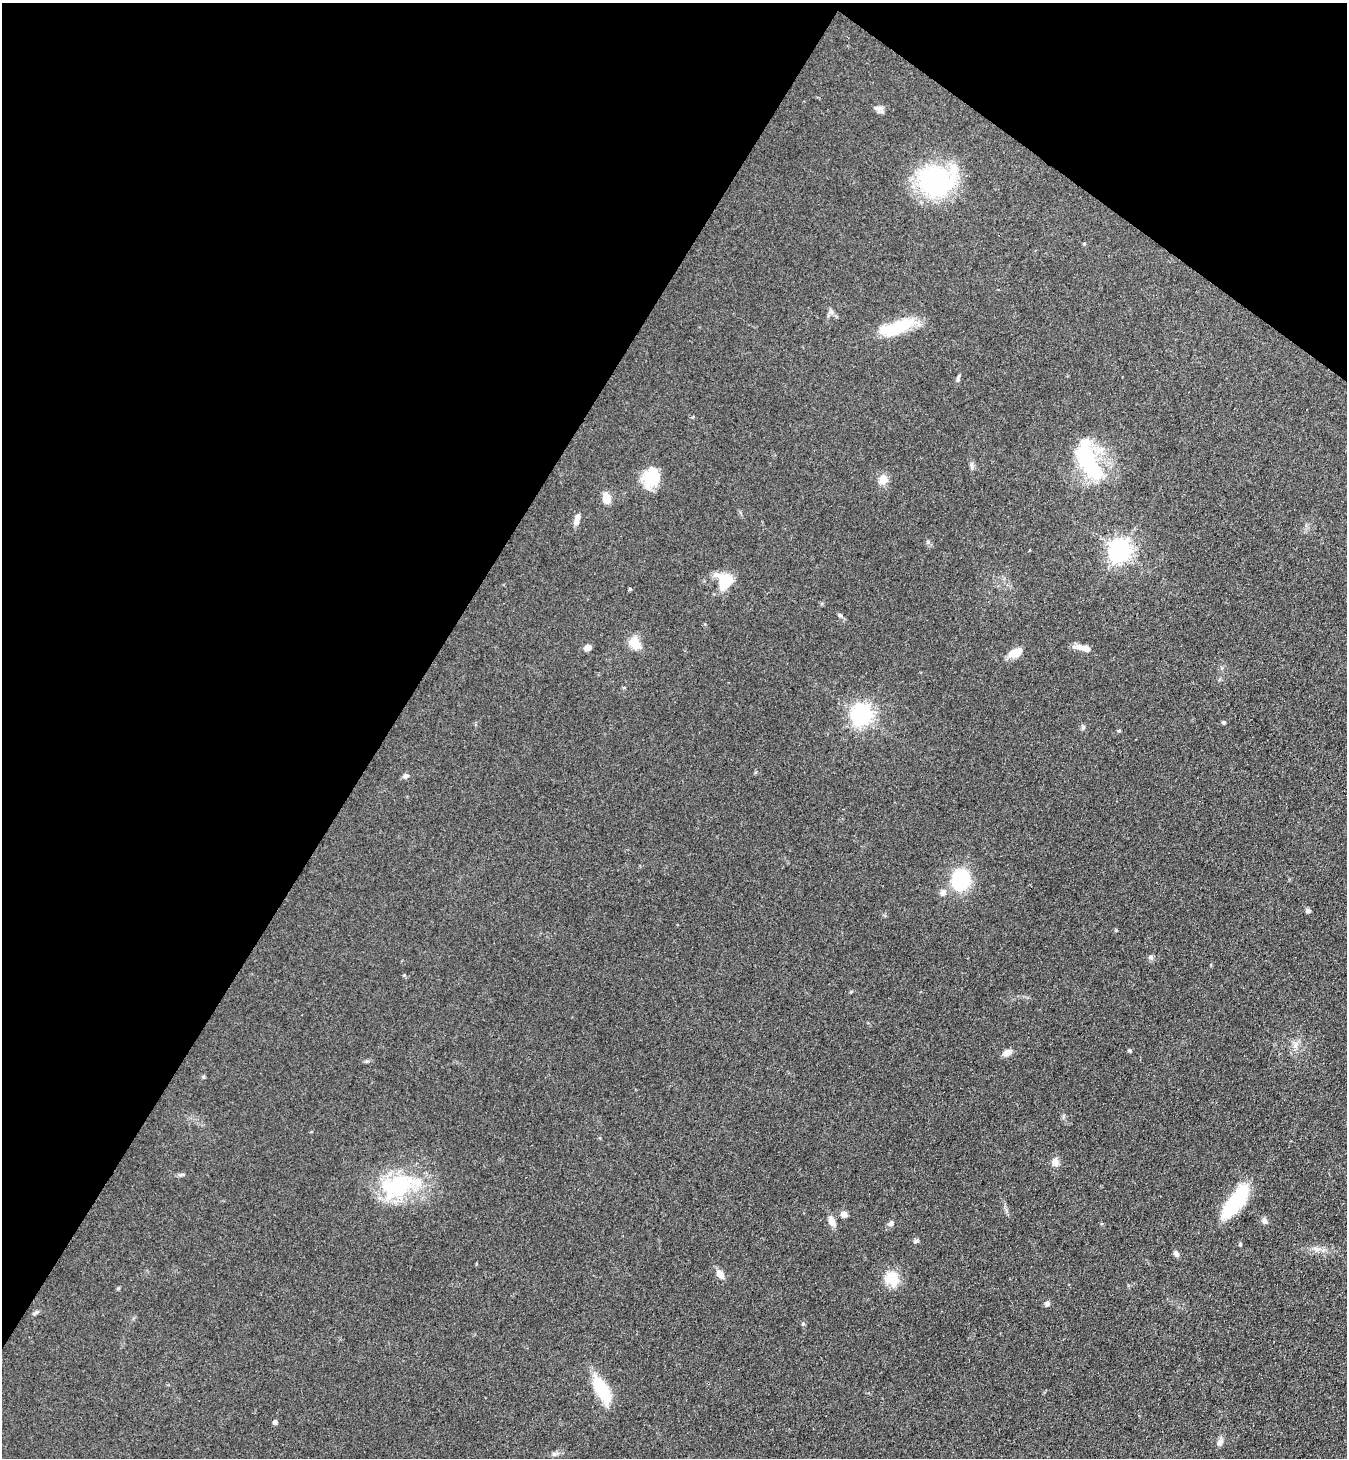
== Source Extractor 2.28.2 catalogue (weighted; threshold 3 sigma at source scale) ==
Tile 2 of 4 x 4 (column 2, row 1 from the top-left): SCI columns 1546-2890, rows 4406-5861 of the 5919 x 5897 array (HDU 1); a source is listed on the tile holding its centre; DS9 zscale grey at full resolution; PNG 1349 x 1460 px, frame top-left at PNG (2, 3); no overlay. Shown black and unused: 34% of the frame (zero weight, under 3 of 4 exposures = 5% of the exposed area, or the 3 px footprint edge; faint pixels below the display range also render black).
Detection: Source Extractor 2.28.2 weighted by HDU 2 'WHT'; one run over the whole footprint, this tile lists its part. Background 0.141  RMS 0.0079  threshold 0.0354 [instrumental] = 3 sigma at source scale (4.5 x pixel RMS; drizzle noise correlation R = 1.50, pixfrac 1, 0.05/0.05 arcsec/px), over >= 5 px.
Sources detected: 54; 3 inside a brighter listed object's ellipse — not listed separately; the other 51 listed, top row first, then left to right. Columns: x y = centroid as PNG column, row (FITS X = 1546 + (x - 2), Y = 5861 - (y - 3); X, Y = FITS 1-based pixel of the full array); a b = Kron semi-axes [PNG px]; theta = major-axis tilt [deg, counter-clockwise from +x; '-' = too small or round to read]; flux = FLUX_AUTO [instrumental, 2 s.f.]
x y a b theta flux
880 109 13 8 -34 3.6
936 181 43 36 -7 89
831 312 8 6 -54 2.2
897 327 41 14 20 36
958 379 13 4 75 1.7
972 465 8 6 -87 2.1
1091 465 41 18 -57 64
651 477 25 19 65 21
883 480 9 8 - 8.8
606 498 10 7 -79 10
577 519 15 6 74 4.9
1120 550 8 7 - 550
725 580 11 11 - 37
630 589 4 4 - 1
840 615 6 5 - 1.5
635 643 11 8 -63 18
588 647 8 6 19 4.7
1086 649 21 8 -21 6.7
1015 653 15 9 21 10
862 715 8 7 - 460
1224 722 5 5 - 1.5
1083 727 6 5 - 1.6
405 776 8 5 9 1.9
961 880 20 16 84 49
943 893 10 7 45 3.3
1308 910 6 5 - 1.8
1151 957 7 6 - 2
404 975 5 4 - 0.88
1295 1045 11 7 76 4.5
1130 1050 5 5 - 1.1
1007 1052 11 7 21 5.4
1055 1162 11 8 -58 4.3
182 1175 8 4 9 1.5
398 1185 53 28 16 70
1235 1202 39 13 55 57
844 1214 7 6 - 4.8
832 1221 14 8 -62 5.1
1264 1221 9 6 -63 2.7
891 1223 8 7 - 2.5
916 1241 7 5 28 1.5
1240 1244 5 4 - 0.98
1316 1249 12 6 -19 4.1
1176 1254 9 6 -57 2.5
720 1274 11 7 -57 5.9
892 1278 16 14 -44 19
1047 1303 7 6 - 2.4
35 1313 9 4 35 1.5
803 1324 6 5 - 1.1
602 1389 30 13 -61 36
275 1422 4 4 - 2.5
1220 1443 11 7 48 3.5
Unlisted compact peaks at least as high as the median listed source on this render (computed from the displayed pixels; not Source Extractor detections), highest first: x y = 928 542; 203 1077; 118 1288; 1119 731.